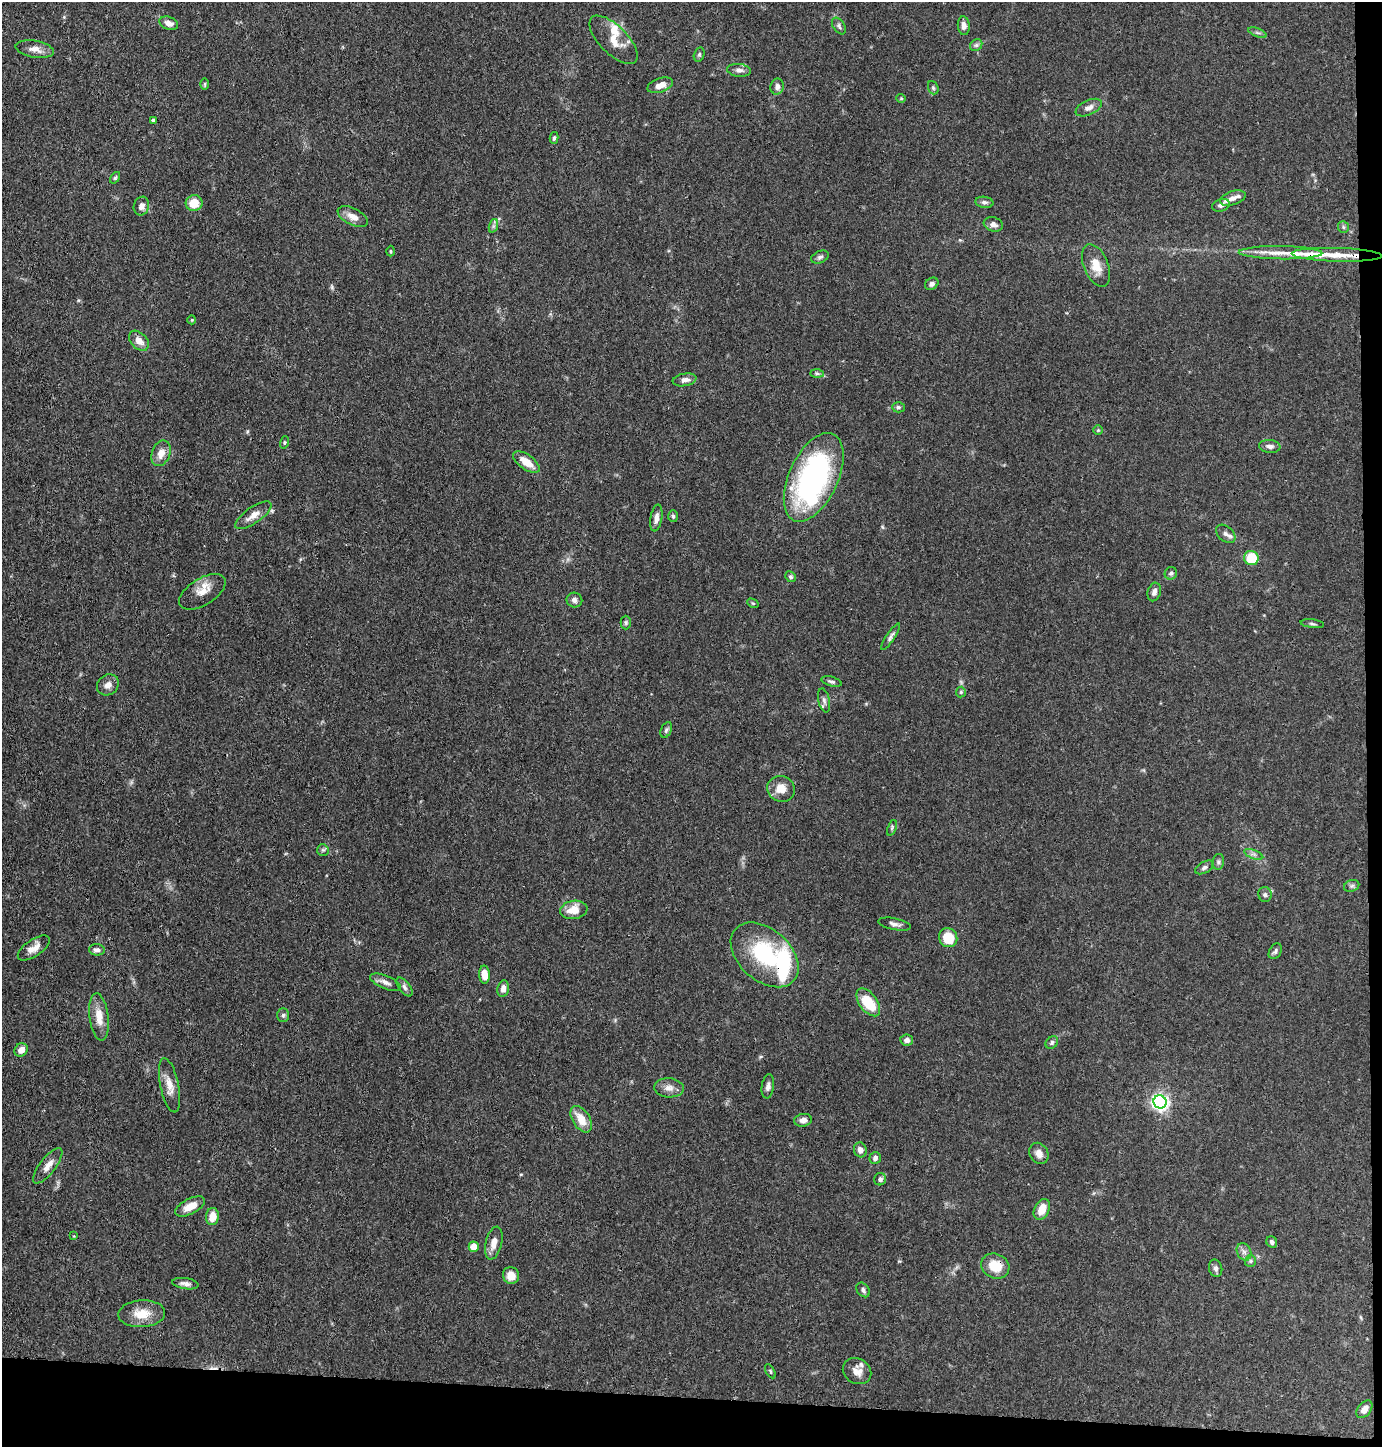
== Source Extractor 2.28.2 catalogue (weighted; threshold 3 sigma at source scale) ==
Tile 9 of 3 x 3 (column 3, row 3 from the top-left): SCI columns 2866-4245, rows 3-1447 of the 4365 x 4342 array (HDU 1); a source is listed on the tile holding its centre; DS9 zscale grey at full resolution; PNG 1384 x 1449 px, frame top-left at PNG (2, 2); each listed source drawn as its Kron ellipse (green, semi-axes under 4 px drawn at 4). Shown black and unused: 5% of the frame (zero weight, under 3 of 4 exposures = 1% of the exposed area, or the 3 px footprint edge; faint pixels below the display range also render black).
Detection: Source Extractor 2.28.2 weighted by HDU 2 'WHT'; one run over the whole footprint, this tile lists its part. Background 0.0703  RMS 0.0042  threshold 0.0187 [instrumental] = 3 sigma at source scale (4.5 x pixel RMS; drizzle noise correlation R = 1.50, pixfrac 1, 0.05/0.05 arcsec/px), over >= 5 px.
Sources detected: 125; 1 inside a brighter object's white glare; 1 cosmic-ray / hot-pixel residue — neither listed nor drawn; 6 inside a brighter listed object's ellipse — not listed separately; the other 117 listed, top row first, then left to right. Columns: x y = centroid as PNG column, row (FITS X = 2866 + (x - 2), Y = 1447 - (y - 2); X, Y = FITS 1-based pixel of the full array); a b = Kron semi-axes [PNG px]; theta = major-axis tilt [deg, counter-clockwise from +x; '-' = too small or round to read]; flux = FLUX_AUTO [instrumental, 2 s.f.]
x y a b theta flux
169 23 9 6 -21 2.7
839 26 9 5 -57 1.1
964 26 9 6 -85 2
1257 33 9 3 -21 0.83
614 40 31 14 -45 7
976 45 6 5 - 0.91
35 49 19 8 -10 3.3
699 55 7 5 74 0.81
739 70 12 6 -5 1.7
205 84 6 4 90 0.55
660 85 13 7 18 3.5
777 87 8 6 81 1.8
933 88 7 5 -69 0.72
901 98 4 4 - 0.43
1089 108 14 7 25 2.4
153 120 4 4 - 0.56
554 138 6 4 76 0.79
115 178 6 4 54 0.64
1233 198 13 7 18 2.1
984 202 9 5 -8 1.2
194 203 8 8 - 7.2
1221 205 9 6 19 1.2
141 206 9 7 72 2.2
353 217 16 8 -26 3.7
993 224 10 7 -16 1.8
493 226 7 4 71 0.86
1343 227 6 5 - 0.71
390 251 5 3 - 0.44
1280 253 42 6 -1 7.6
1337 255 45 7 -2 9.4
820 257 9 6 23 1.2
1096 266 22 12 -68 6.3
932 284 7 5 34 1.3
192 320 4 4 - 0.4
139 341 11 8 -46 3.5
817 373 7 4 -1 0.87
685 380 12 6 10 2.1
898 407 6 5 - 0.78
1098 430 4 4 - 0.47
285 442 6 4 72 0.55
1270 446 11 6 -7 1.8
161 453 13 9 69 3.9
526 462 15 7 -36 5.8
814 477 47 24 65 94
253 515 21 8 35 4
673 516 6 5 - 0.69
656 518 13 6 81 2.5
1226 534 11 7 -40 1.8
1251 558 7 7 - 13
1171 573 6 6 - 1.1
791 577 5 5 - 0.84
202 592 26 13 32 6
1154 592 9 6 73 1.7
574 600 8 7 - 1.6
753 603 6 4 -30 0.55
626 623 7 5 90 0.72
1312 624 11 3 -7 0.93
890 637 16 4 56 1.3
831 682 10 4 -16 1
108 685 11 10 - 2.6
961 692 5 5 - 0.61
824 700 12 5 -77 1.5
666 730 8 5 67 0.87
781 789 14 13 - 5.1
892 828 8 4 69 0.66
323 850 6 5 - 0.75
1254 854 10 3 -21 1
1218 862 8 6 78 1
1204 867 10 5 28 1.2
1352 886 8 5 21 0.99
1265 894 7 6 - 1.1
574 910 14 9 8 5.9
894 924 17 5 -11 1.8
948 938 10 9 - 10
34 948 18 8 34 3.7
97 950 8 5 -4 1.5
1275 951 8 6 59 1.1
765 955 39 25 -41 36
484 975 9 5 -87 4.4
385 982 16 6 -22 2.3
404 987 11 5 -54 1.3
503 989 8 5 79 2
868 1002 16 9 -54 13
283 1015 7 6 - 0.93
99 1017 24 9 -83 6.1
907 1040 6 5 - 1.9
1052 1043 7 5 45 0.92
21 1050 7 6 - 3.1
169 1085 27 9 -78 5.2
768 1086 12 6 82 1.7
669 1088 15 9 -5 2.9
1160 1102 6 6 - 160
581 1119 14 8 -58 6.6
803 1120 9 6 9 2.1
860 1150 7 6 - 2.1
1039 1153 11 9 -59 2.9
875 1158 6 5 - 1.4
48 1166 21 8 52 3.8
880 1179 6 6 - 1.2
190 1206 16 7 27 4.6
1042 1209 11 7 65 5.8
212 1216 8 6 82 4.8
74 1236 3 3 - 0.34
1272 1242 6 5 - 1.2
494 1243 17 8 76 4
474 1247 5 5 - 6.1
1244 1252 9 7 -62 1.8
1250 1261 6 5 - 0.84
995 1266 14 12 -24 8.9
1216 1268 9 6 -77 1.3
511 1275 8 8 - 4.5
185 1284 13 5 -9 1.8
863 1290 8 6 -54 1.2
142 1314 23 13 3 7.7
770 1371 8 3 -60 0.53
857 1371 15 12 -31 4.2
1364 1409 10 6 52 2.5
Overlapping masked pixels (flux is a lower limit): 2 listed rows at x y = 1337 255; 995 1266